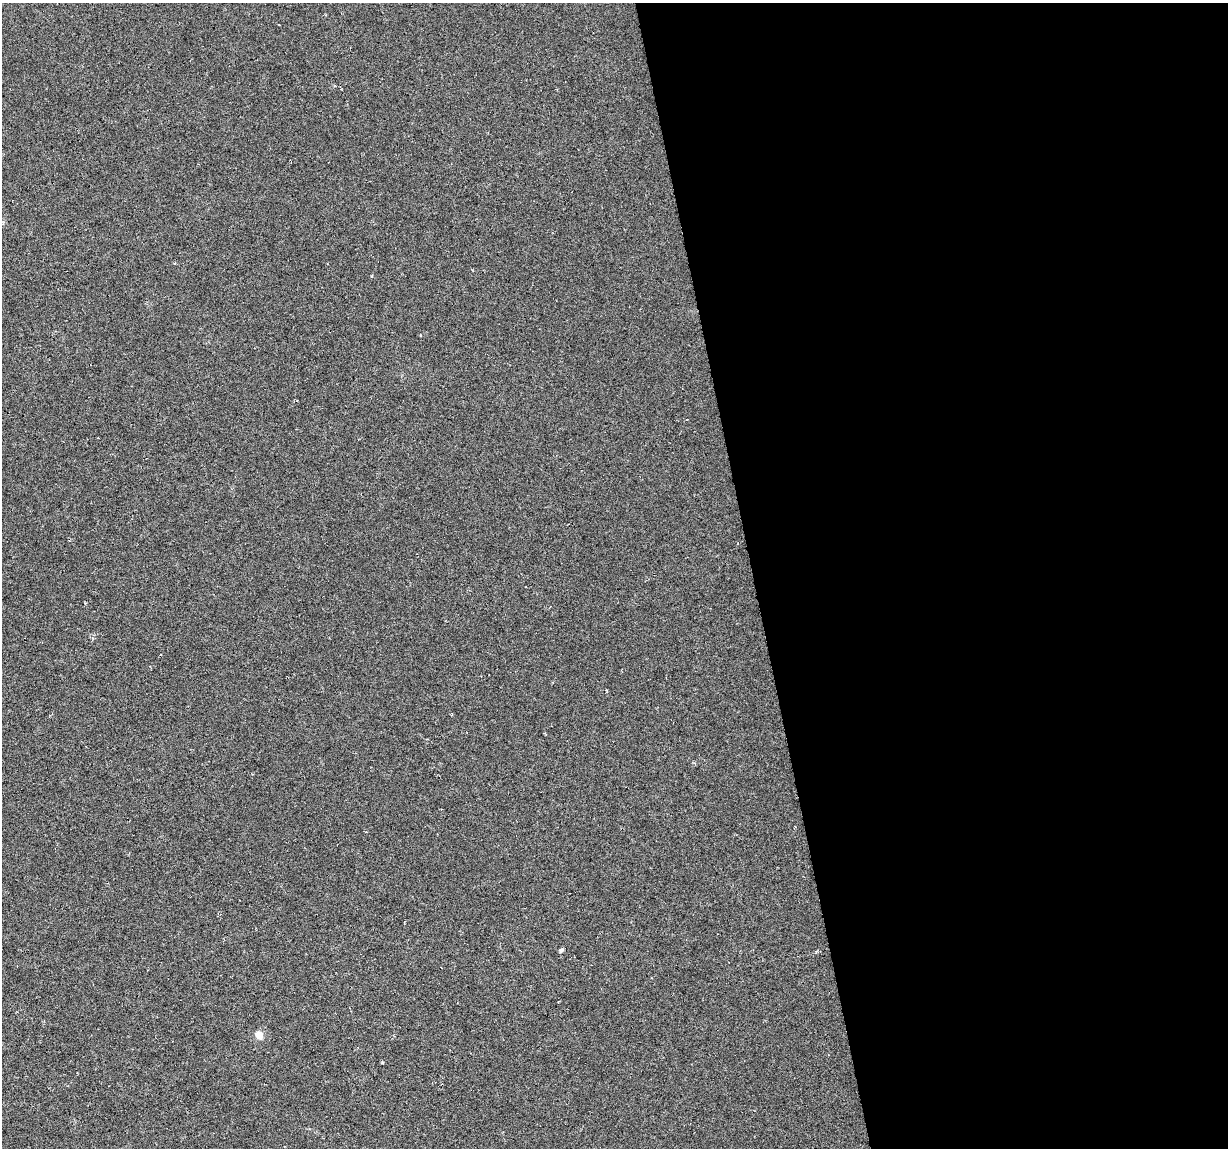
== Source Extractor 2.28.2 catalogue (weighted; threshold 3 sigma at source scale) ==
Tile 8 of 4 x 4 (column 4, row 2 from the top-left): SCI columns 3679-4904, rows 2317-3462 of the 4904 x 4682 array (HDU 1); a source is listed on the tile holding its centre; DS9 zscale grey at full resolution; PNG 1230 x 1150 px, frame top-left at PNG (2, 3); no overlay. Shown black and unused: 39% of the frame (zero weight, under 3 of 6 exposures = <1% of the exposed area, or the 3 px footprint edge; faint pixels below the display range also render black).
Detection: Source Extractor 2.28.2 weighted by HDU 2 'WHT'; one run over the whole footprint, this tile lists its part. Background -0.0061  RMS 0.0036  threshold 0.0149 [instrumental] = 3 sigma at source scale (4.09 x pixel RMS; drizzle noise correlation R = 1.36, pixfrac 0.8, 0.0396/0.0396 arcsec/px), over >= 5 px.
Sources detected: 5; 1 cosmic-ray / hot-pixel residue — not listed; the other 4 listed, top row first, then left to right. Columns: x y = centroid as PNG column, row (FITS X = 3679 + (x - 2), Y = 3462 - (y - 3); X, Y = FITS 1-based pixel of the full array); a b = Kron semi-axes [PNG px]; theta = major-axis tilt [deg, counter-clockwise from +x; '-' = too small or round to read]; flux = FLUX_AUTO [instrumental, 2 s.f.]
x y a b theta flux
561 950 5 4 - 0.61
816 952 4 4 - 0.35
259 1035 5 5 - 5.8
382 1062 3 3 - 0.34